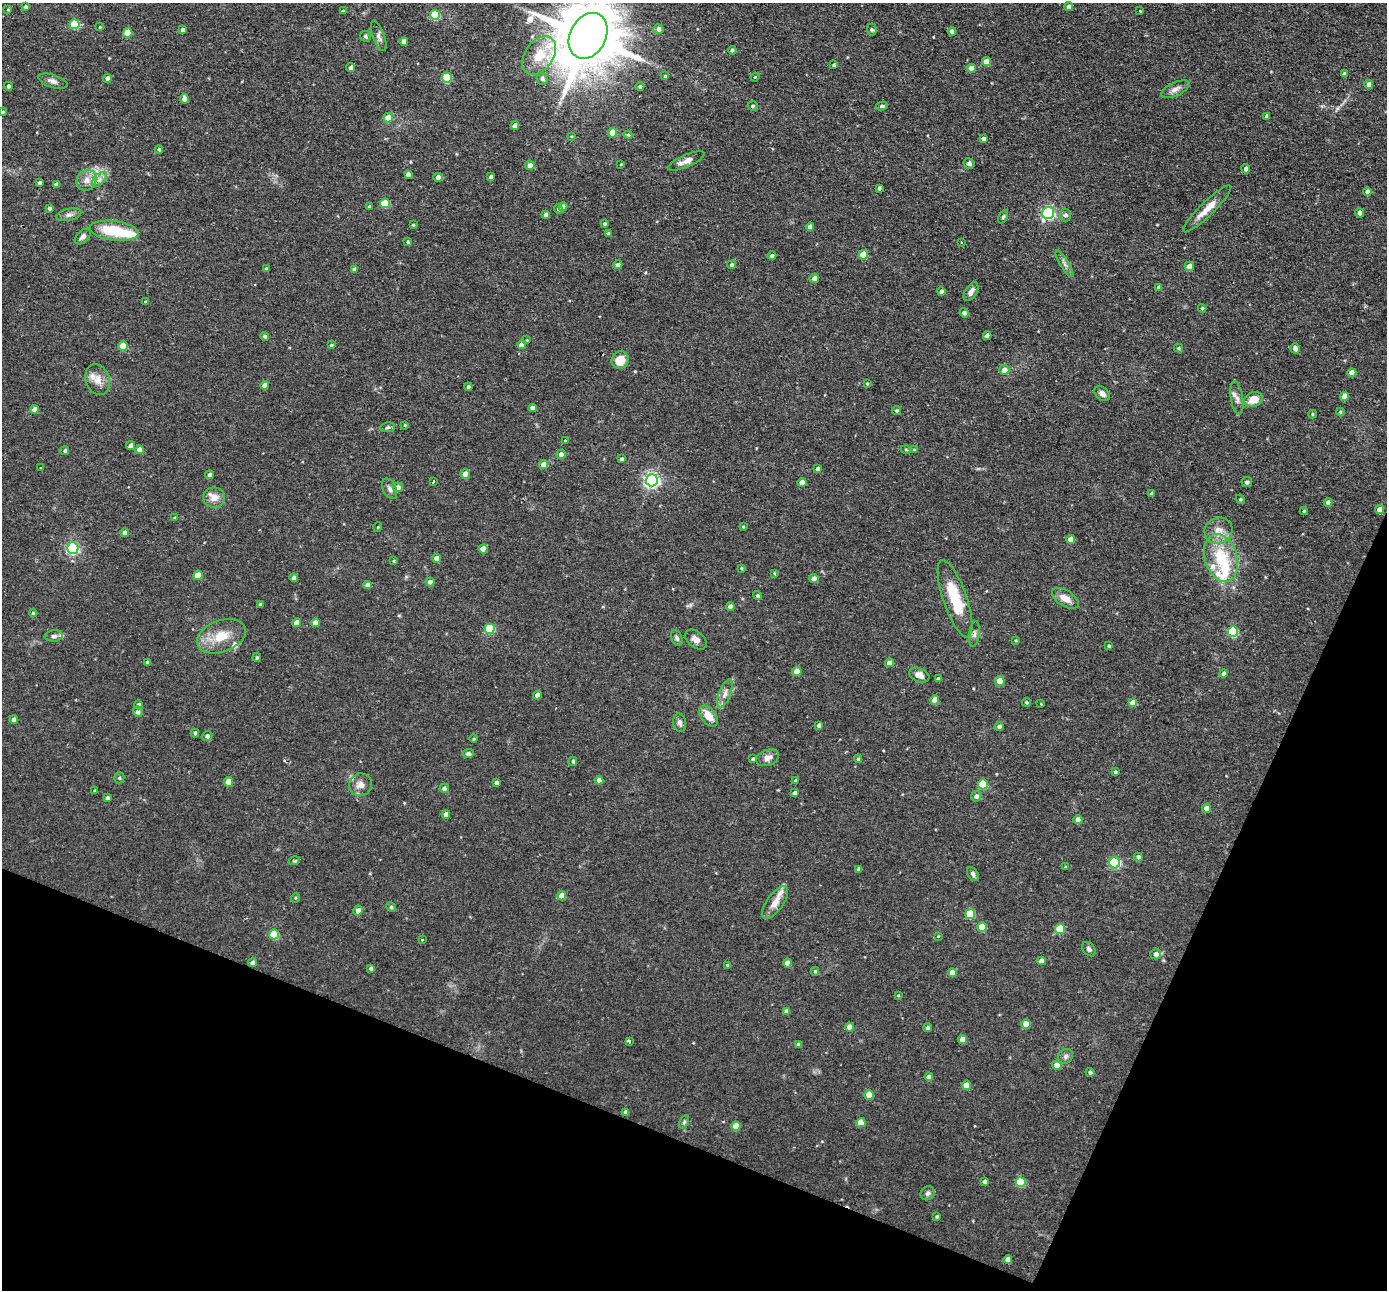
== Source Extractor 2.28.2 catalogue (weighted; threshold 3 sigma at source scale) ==
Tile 15 of 4 x 4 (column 3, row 4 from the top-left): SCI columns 2773-4157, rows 136-1423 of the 5543 x 5555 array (HDU 1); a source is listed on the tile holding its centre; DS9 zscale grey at full resolution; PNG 1389 x 1292 px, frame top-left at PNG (2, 3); each listed source drawn as its Kron ellipse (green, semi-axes under 4 px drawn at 4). Shown black and unused: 20% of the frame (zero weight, under 2 of 3 exposures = <1% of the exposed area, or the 3 px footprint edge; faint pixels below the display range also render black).
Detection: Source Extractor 2.28.2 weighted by HDU 2 'WHT'; one run over the whole footprint, this tile lists its part. Background 0.0581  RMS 0.0075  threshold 0.0338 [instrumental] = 3 sigma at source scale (4.5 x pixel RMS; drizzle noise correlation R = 1.50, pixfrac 1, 0.05/0.05 arcsec/px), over >= 5 px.
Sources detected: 284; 9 inside a brighter listed object's ellipse — not listed separately; the other 275 listed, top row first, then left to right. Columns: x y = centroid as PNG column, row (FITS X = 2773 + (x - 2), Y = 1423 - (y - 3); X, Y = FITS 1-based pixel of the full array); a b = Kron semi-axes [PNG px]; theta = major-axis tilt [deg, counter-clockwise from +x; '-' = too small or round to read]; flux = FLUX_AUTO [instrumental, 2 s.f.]
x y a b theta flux
26 7 4 4 - 1.4
1069 7 4 4 - 4.1
8 10 4 3 - 0.68
343 11 4 3 - 0.8
1140 11 3 3 - 0.53
435 15 5 5 - 36
74 24 5 5 - 34
100 27 4 4 - 0.74
658 29 5 5 - 3.9
872 29 6 4 -87 1.2
182 30 4 3 - 2.9
952 31 4 4 - 4.5
128 33 5 4 - 15
365 36 6 5 - 1.4
379 36 16 6 -70 3.1
588 36 24 18 62 7600
404 42 4 4 - 7.1
732 50 4 3 - 1.5
539 55 21 14 54 19
986 62 4 4 - 9.7
834 65 4 4 - 1.1
351 67 4 4 - 2.3
971 68 4 4 - 6.9
1344 74 4 4 - 2.9
665 76 4 4 - 0.82
755 77 4 3 - 0.73
107 78 4 4 - 2.9
447 78 5 5 - 35
542 79 6 5 - 2.5
53 81 15 6 -18 3.5
1369 84 4 4 - 4.1
8 86 4 4 - 2.1
640 87 4 4 - 2.4
1175 89 15 7 24 4.4
184 99 4 4 - 5.3
753 106 5 4 - 1.3
882 106 6 3 9 1.4
3 112 4 3 - 0.82
1267 116 4 4 - 3.4
388 118 5 5 - 9
515 126 4 4 - 4.8
612 133 4 4 - 14
628 135 4 4 - 1.3
571 136 3 2 - 0.62
984 139 4 4 - 2.7
159 149 4 3 - 0.93
686 161 20 6 23 5
969 163 5 5 - 1.9
621 164 3 2 - 0.63
530 165 5 4 - 5.4
1246 169 4 4 - 3.3
408 174 4 4 - 2.5
438 177 5 4 - 4.4
491 177 4 4 - 2.8
99 179 9 5 44 3
87 180 11 9 50 6.2
39 183 3 3 - 1.5
56 184 4 4 - 2.3
879 188 4 3 - 1.2
1367 191 4 4 - 3.4
385 203 5 5 - 25
369 207 3 3 - 1.2
563 207 4 4 - 4.9
49 208 4 3 - 1.7
558 209 4 4 - 1.5
1207 209 32 7 44 11
1048 213 6 6 - 110
1360 213 5 4 - 3.2
69 215 13 6 13 2.9
546 215 4 4 - 3.2
1065 215 6 5 - 1.9
1003 217 7 4 62 1.1
604 224 4 3 - 1.5
413 225 3 3 - 0.86
810 227 4 4 - 3.9
114 231 24 10 -7 31
608 233 3 3 - 1.3
83 236 9 5 42 2.3
408 242 4 4 - 1.2
961 242 3 2 - 0.77
863 255 5 4 - 15
772 256 4 4 - 1.9
1064 264 15 4 -59 3
618 265 4 4 - 3.8
732 265 4 4 - 1.7
1189 266 4 4 - 6
266 268 4 3 - 0.92
354 269 4 3 - 2.3
814 278 5 4 - 3.8
1159 287 4 4 - 2.8
941 292 4 4 - 2.8
971 292 10 5 59 3.7
145 302 3 3 - 1.8
1202 308 4 4 - 1.1
964 313 5 4 - 2.1
265 336 4 4 - 1.8
987 336 4 4 - 3.6
527 340 3 3 - 0.6
331 345 4 4 - 1.1
522 345 4 4 - 7.4
123 346 4 4 - 20
1178 348 4 3 - 0.97
1295 348 5 4 - 3
620 360 9 8 - 11
1004 370 5 5 - 6.2
1352 373 4 4 - 9
98 380 15 12 -71 7.9
867 384 4 3 - 0.78
265 385 4 4 - 6.7
468 387 4 4 - 1.7
1102 394 8 6 -42 3.3
1345 396 4 4 - 8.9
1237 398 16 6 -80 4.4
1253 400 9 7 25 9.9
533 408 4 4 - 5.2
35 410 4 4 - 7
897 411 4 4 - 1.2
1340 412 4 4 - 0.86
1312 414 4 4 - 0.97
405 425 3 3 - 0.67
387 427 7 4 8 1.4
565 441 3 3 - 1.9
131 446 5 4 - 2.9
140 450 4 4 - 8.1
906 450 5 3 - 0.74
914 450 4 4 - 1
65 451 4 4 - 1.5
561 454 5 4 - 3
621 459 4 3 - 1.9
544 465 4 4 - 6.6
40 468 3 2 - 0.66
818 469 4 4 - 3.5
465 474 5 4 - 7.6
209 475 4 4 - 2.6
652 480 6 6 - 220
433 482 3 2 - 1.5
1247 482 5 5 - 1.6
802 483 4 4 - 8
398 487 5 5 - 3.7
390 489 11 6 -64 2.8
1151 494 4 4 - 1.5
214 498 11 10 - 6.8
1240 499 5 4 - 0.89
1328 502 4 4 - 4.3
1380 510 4 4 - 7.7
1304 511 4 4 - 0.94
175 518 4 3 - 0.89
378 527 5 3 - 0.64
743 527 3 3 - 0.81
1218 531 14 13 - 8.6
125 533 4 4 - 4.3
1070 539 4 4 - 6.8
73 548 5 5 - 120
483 549 4 4 - 9.5
1221 558 24 16 -72 33
437 559 4 4 - 6.2
394 561 4 3 - 0.84
741 568 4 4 - 0.98
774 573 4 3 - 0.7
198 575 5 4 - 11
294 578 4 4 - 2.5
814 579 4 4 - 5.3
430 582 4 4 - 3.3
367 585 4 4 - 4.5
758 596 5 4 - 1.5
1065 598 15 8 -32 7.8
955 599 41 12 -71 33
260 605 3 3 - 2
730 607 4 4 - 4.2
33 613 4 4 - 1.2
297 623 4 4 - 7.6
315 623 4 4 - 5.1
490 629 5 5 - 40
1233 632 5 5 - 49
974 634 13 5 82 2.3
54 636 9 5 7 2.1
221 636 25 15 20 18
677 638 8 5 -67 1.7
696 640 12 8 -38 4.2
1016 640 4 4 - 0.86
1109 646 4 3 - 1.1
257 658 4 3 - 1.1
147 662 4 3 - 1.3
889 663 4 4 - 6.7
797 671 4 4 - 12
1223 673 4 4 - 1.9
919 675 10 7 -21 5.3
939 678 4 4 - 1.7
1000 681 5 4 - 15
725 693 15 6 69 4.4
537 695 4 4 - 4.7
935 700 4 4 - 8.5
1026 702 4 4 - 1
1133 703 4 4 - 9.7
1041 704 4 3 - 0.58
139 705 4 4 - 3.3
138 712 5 5 - 3
709 716 12 7 -51 11
14 720 4 4 - 4.5
680 723 9 6 -80 2.8
819 725 4 4 - 2.6
999 727 4 4 - 2.5
195 733 4 4 - 1.5
207 736 5 5 - 2.7
474 739 4 3 - 0.7
468 754 5 4 - 2.9
768 758 12 8 20 4.4
753 759 3 3 - 1.1
858 759 4 4 - 1.3
573 761 4 3 - 1.3
1115 772 4 4 - 1.3
119 778 5 5 - 1.4
599 780 4 4 - 4
795 780 4 4 - 1.1
228 782 5 4 - 11
496 783 4 4 - 2.2
983 784 5 5 - 31
360 785 11 11 - 5.9
444 788 5 4 - 2.5
95 791 4 4 - 0.8
795 793 4 4 - 3.4
976 796 5 5 - 2.4
107 798 4 4 - 1.9
1207 808 4 4 - 8.4
446 814 4 4 - 5.5
1078 820 4 4 - 5.7
1138 857 4 4 - 2.6
294 861 6 3 17 0.79
1115 863 5 5 - 71
1065 867 4 3 - 0.8
859 869 4 4 - 2.4
973 874 7 5 -56 2
562 896 5 4 - 9.7
295 898 5 3 - 0.72
775 903 19 8 55 8
391 907 5 4 - 0.96
358 910 5 4 - 4.7
970 914 5 5 - 23
982 927 5 4 - 17
1060 929 5 5 - 26
274 934 5 5 - 28
938 936 4 4 - 0.68
422 940 3 3 - 1.3
1089 949 8 5 -50 2
1156 954 5 5 - 3.4
1041 961 4 4 - 5.3
253 963 4 4 - 3.2
787 963 4 4 - 4.7
727 965 4 3 - 0.99
371 968 4 3 - 1.9
815 971 4 4 - 1
952 972 4 4 - 6.9
898 995 3 3 - 0.87
786 1012 4 4 - 3.5
1026 1024 4 4 - 9.7
850 1027 4 4 - 7.9
928 1028 4 4 - 1.8
963 1039 4 4 - 8.5
630 1041 3 3 - 1.9
798 1045 4 4 - 3
1066 1056 8 7 - 2.3
1057 1065 4 4 - 6.9
1090 1072 4 4 - 1.7
929 1077 4 4 - 4.9
967 1085 4 4 - 11
869 1095 5 4 - 13
626 1112 4 4 - 4
684 1122 7 4 65 1.3
861 1123 4 4 - 12
736 1126 5 4 - 15
985 1181 4 4 - 3
1021 1182 5 5 - 30
928 1193 7 6 - 2.1
937 1216 4 3 - 1
1008 1259 4 4 - 5
Isophote crosses this tile's border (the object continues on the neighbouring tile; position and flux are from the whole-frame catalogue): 1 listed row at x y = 588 36